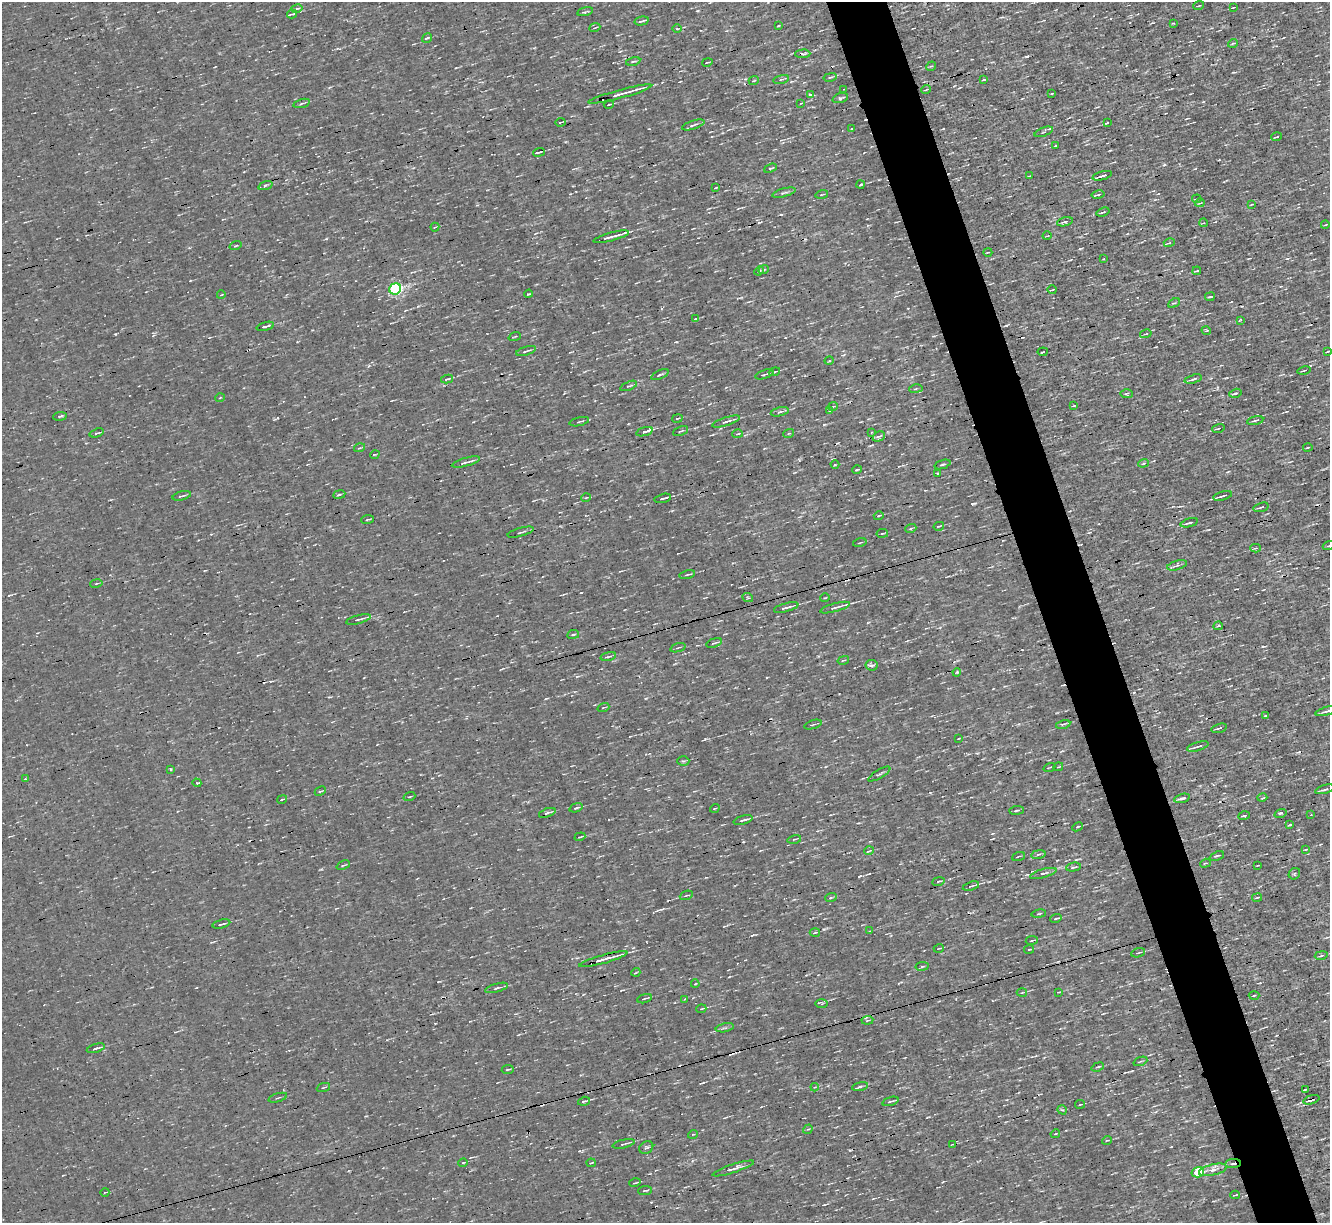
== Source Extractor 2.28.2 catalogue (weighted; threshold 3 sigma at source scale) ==
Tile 6 of 4 x 4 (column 2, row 2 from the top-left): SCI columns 1329-2656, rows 2702-3922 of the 5312 x 5277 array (HDU 1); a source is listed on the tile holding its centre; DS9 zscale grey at full resolution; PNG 1332 x 1225 px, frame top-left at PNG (2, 2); each listed source drawn as its Kron ellipse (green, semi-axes under 4 px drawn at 4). Shown black and unused: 5% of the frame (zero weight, under 3 of 4 exposures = <1% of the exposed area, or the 3 px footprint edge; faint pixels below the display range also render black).
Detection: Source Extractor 2.28.2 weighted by HDU 2 'WHT'; one run over the whole footprint, this tile lists its part. Background 3.45e-04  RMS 0.044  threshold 0.199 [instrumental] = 3 sigma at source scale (4.5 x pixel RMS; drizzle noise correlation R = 1.50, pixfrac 1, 0.05/0.05 arcsec/px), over >= 5 px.
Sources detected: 260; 7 cosmic-ray / hot-pixel residue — neither listed nor drawn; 1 inside a brighter listed object's ellipse — not listed separately; the other 252 listed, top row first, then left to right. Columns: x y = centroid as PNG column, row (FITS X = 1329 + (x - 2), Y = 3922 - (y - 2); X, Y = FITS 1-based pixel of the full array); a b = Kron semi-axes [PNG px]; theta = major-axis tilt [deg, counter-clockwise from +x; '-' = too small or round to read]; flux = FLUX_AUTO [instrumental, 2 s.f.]
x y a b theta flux
1199 6 5 2 - 3.7
1233 7 3 2 - 3.3
297 9 6 2 12 4.6
585 12 8 3 13 7.2
292 14 5 2 - 5.8
642 21 7 2 14 9.5
1173 23 3 2 - 3.4
778 26 4 2 - 3.5
595 28 6 2 21 4.2
677 29 5 3 - 4.8
427 38 5 3 - 5.7
1233 43 5 3 - 4.2
803 54 7 4 1 8.8
633 61 7 3 13 6.2
707 62 5 2 - 4.1
931 66 5 4 - 5
830 77 6 3 12 6.5
781 79 8 3 14 6.2
984 79 4 2 - 5.7
754 80 5 3 - 3.8
844 89 2 2 - 2.7
926 90 5 3 - 3.7
1052 93 3 2 - 3.5
620 94 32 3 15 39
810 95 3 3 - 23
840 98 8 4 17 9.8
302 103 8 3 15 6.4
801 103 4 3 - 3.7
609 104 5 2 - 5
560 122 5 2 - 4
1107 123 3 2 - 5.7
693 125 12 3 18 10
852 129 4 2 - 4
1044 132 10 4 21 6.9
1277 137 5 2 - 4.8
1056 146 3 2 - 4.5
539 152 6 2 20 9.1
771 168 7 3 22 6
1029 176 4 2 - 5.1
1102 176 10 3 16 16
265 185 7 3 19 6.8
860 185 4 2 - 7.1
716 188 3 2 - 3.7
784 193 12 4 15 10
822 194 6 2 15 4.1
1098 194 6 3 11 7.4
1197 199 5 2 - 3.5
1200 203 4 3 - 4.5
1252 204 3 2 - 3.1
1103 212 6 3 18 6
1065 222 8 3 16 8.1
1203 223 4 3 - 3.4
1325 225 4 3 - 3.8
435 227 4 3 - 3.8
1047 236 4 2 - 3.5
611 237 18 2 15 28
1169 243 5 3 - 4.9
235 246 6 3 19 4.6
988 252 4 2 - 3.7
1103 259 2 2 - 3.4
764 269 5 3 - 5
759 271 5 3 - 5.1
1197 271 4 2 - 5.4
395 289 6 5 - 550
1052 290 4 2 - 3.8
528 294 4 2 - 4.4
221 295 4 2 - 3
1210 297 5 2 - 4.3
1174 303 6 3 28 5.1
696 318 3 2 - 3
1240 320 3 2 - 4.2
265 326 9 3 16 13
1206 330 5 3 - 4.4
1146 334 6 2 13 3.7
515 337 6 2 21 3.7
526 351 10 3 17 9.3
1328 351 4 2 - 3.7
1043 352 5 2 - 4.4
829 361 5 3 - 4.2
1304 370 7 2 12 5.6
774 372 6 3 19 6.2
764 374 9 3 17 8.2
660 375 9 3 24 7.4
447 379 6 3 11 6.6
1193 379 9 3 15 9.3
629 386 9 3 22 7.3
916 389 7 3 10 5.5
1235 393 6 3 17 6.9
1127 394 6 4 -3 6.2
220 398 5 3 - 3.6
833 406 4 3 - 4.2
1073 406 4 2 - 3.5
830 410 4 2 - 3.8
780 412 9 4 13 13
60 416 7 3 8 6.6
677 418 5 2 - 4.2
1255 420 8 2 11 6.2
726 421 14 3 18 13
579 422 10 3 13 5.8
1218 428 6 3 18 4.8
680 431 8 3 24 6.1
644 432 9 3 16 46
871 432 4 3 - 3.9
97 433 7 3 18 6.4
789 433 5 3 - 4.5
738 434 5 3 - 5
879 437 6 4 27 10
360 448 6 3 18 4.8
1308 448 5 2 - 4.7
375 454 5 3 - 3.8
466 462 14 3 15 14
1143 463 5 4 - 6.6
942 464 8 3 18 8.4
835 465 4 3 - 3.8
857 470 4 2 - 4.7
938 473 3 3 - 4.6
339 494 6 3 10 5.5
182 496 9 2 14 6.8
1222 496 9 3 15 12
586 498 5 3 - 3.9
663 498 8 2 13 11
1261 507 8 3 16 7.1
879 516 5 2 - 5
368 519 6 2 7 5.8
1189 523 9 3 17 10
939 526 5 2 - 4.5
911 528 6 3 20 5.5
521 532 13 2 16 7.9
882 533 6 3 9 4.1
860 543 7 2 16 4.6
1329 546 6 2 19 4.7
1256 548 5 4 - 6.8
1177 565 10 4 18 12
687 575 8 2 13 7
96 583 6 3 11 4.7
748 598 5 3 - 3.8
825 598 5 3 - 3.6
786 608 12 3 14 18
835 608 15 4 15 18
358 619 13 3 15 11
1218 626 4 3 - 6.1
573 634 6 3 8 5.9
714 643 8 3 17 6.8
678 648 8 2 18 4.7
608 656 8 3 15 6.4
843 660 6 2 14 4
872 665 6 5 - 10
957 672 4 3 - 4
603 708 6 2 19 3.4
1327 711 11 3 15 14
1266 715 4 2 - 4.6
1063 724 7 3 12 6.9
813 725 9 2 18 5.3
1219 728 8 3 16 7.9
959 738 3 2 - 3.2
1198 746 11 3 16 11
683 761 6 5 - 6.4
1049 767 6 2 21 3.6
1058 767 5 2 - 3.7
171 769 3 3 - 4.2
879 774 13 3 31 8.5
25 779 4 2 - 4
197 783 4 3 - 4.4
1325 789 10 3 16 7.9
320 791 6 3 27 7.1
409 797 6 2 19 4.3
1182 798 8 3 15 15
1262 798 5 3 - 5.8
282 799 5 2 - 4.3
576 808 7 3 17 8.6
715 808 5 3 - 4.4
1017 810 7 3 7 6.7
547 813 8 3 20 15
1280 813 6 3 19 5.6
1311 815 3 2 - 2.5
1244 816 6 3 16 9.1
743 820 10 3 17 16
1289 825 4 3 - 5.1
1077 827 5 3 - 7.2
580 837 5 2 - 4.4
794 839 7 3 13 5.2
1306 849 4 2 - 3.4
869 851 5 3 - 4.4
1038 854 7 3 9 6.7
1018 856 6 2 21 4.2
1217 856 8 2 22 5.6
1205 863 5 4 - 5.3
343 865 7 3 22 5.5
1258 865 3 2 - 3.1
1073 867 7 4 10 7.1
1043 873 14 4 16 13
1294 874 6 5 - 7.4
938 881 6 2 10 4.9
971 886 8 3 16 6.6
686 895 7 2 22 4.4
831 897 6 3 20 5.2
1257 897 5 2 - 4.5
1039 914 7 3 9 5.9
1056 919 6 2 18 7.1
221 924 9 3 16 6.8
870 931 3 2 - 3.7
815 933 5 3 - 5.2
1032 940 6 2 8 5.3
939 948 5 3 - 3.5
1029 949 5 2 - 4.9
1138 953 7 3 17 5.9
1321 955 7 3 11 6
603 959 25 3 15 44
922 966 6 3 9 5.2
636 972 4 3 - 3.6
695 984 4 2 - 3
497 988 12 3 16 10
1058 992 3 2 - 3.7
1022 993 5 3 - 4.1
1254 995 5 3 - 4.9
644 999 7 2 18 6.7
684 999 3 2 - 3
822 1004 6 4 -1 6
701 1009 5 2 - 3.9
867 1020 6 2 6 4.1
725 1028 9 3 13 7.3
96 1048 9 3 16 12
1140 1061 7 2 21 4.7
1098 1067 6 3 20 6.2
508 1069 6 2 6 4.9
860 1086 8 3 11 8.3
323 1087 7 2 22 4.1
815 1087 4 2 - 3.6
1305 1090 4 2 - 4.4
278 1098 9 2 17 4.6
1311 1100 8 4 18 19
584 1101 6 3 17 8.1
890 1101 8 2 17 8.2
1080 1104 5 2 - 3.7
1062 1110 5 4 - 6.5
808 1129 5 4 - 5.5
693 1134 5 3 - 3.4
1055 1134 5 3 - 4.1
1107 1140 5 3 - 3.7
624 1144 11 3 13 8.1
953 1144 3 2 - 3.5
646 1147 7 6 - 10
463 1163 5 4 - 5.3
591 1163 5 2 - 5.3
1233 1164 8 4 7 12
733 1168 21 4 18 24
1213 1170 14 5 14 23
1198 1172 6 5 - 200
635 1183 6 2 18 4.6
645 1190 7 2 4 6.2
105 1192 4 2 - 2.7
1235 1195 5 2 - 4.9
Overlapping masked pixels (flux is a lower limit): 3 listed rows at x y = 603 959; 1311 1100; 1233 1164
Isophote crosses this tile's border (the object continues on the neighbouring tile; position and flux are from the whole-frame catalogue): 2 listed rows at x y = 1329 546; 1327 711
Unlisted compact peaks at least as high as the median listed source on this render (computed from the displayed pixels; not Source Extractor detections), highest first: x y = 972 504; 115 334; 824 425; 1080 249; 824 929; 331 449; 1164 164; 860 876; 799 460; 277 418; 321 869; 930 793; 698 11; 677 342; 781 214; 418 306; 1263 646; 752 935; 646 698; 534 48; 1132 1071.